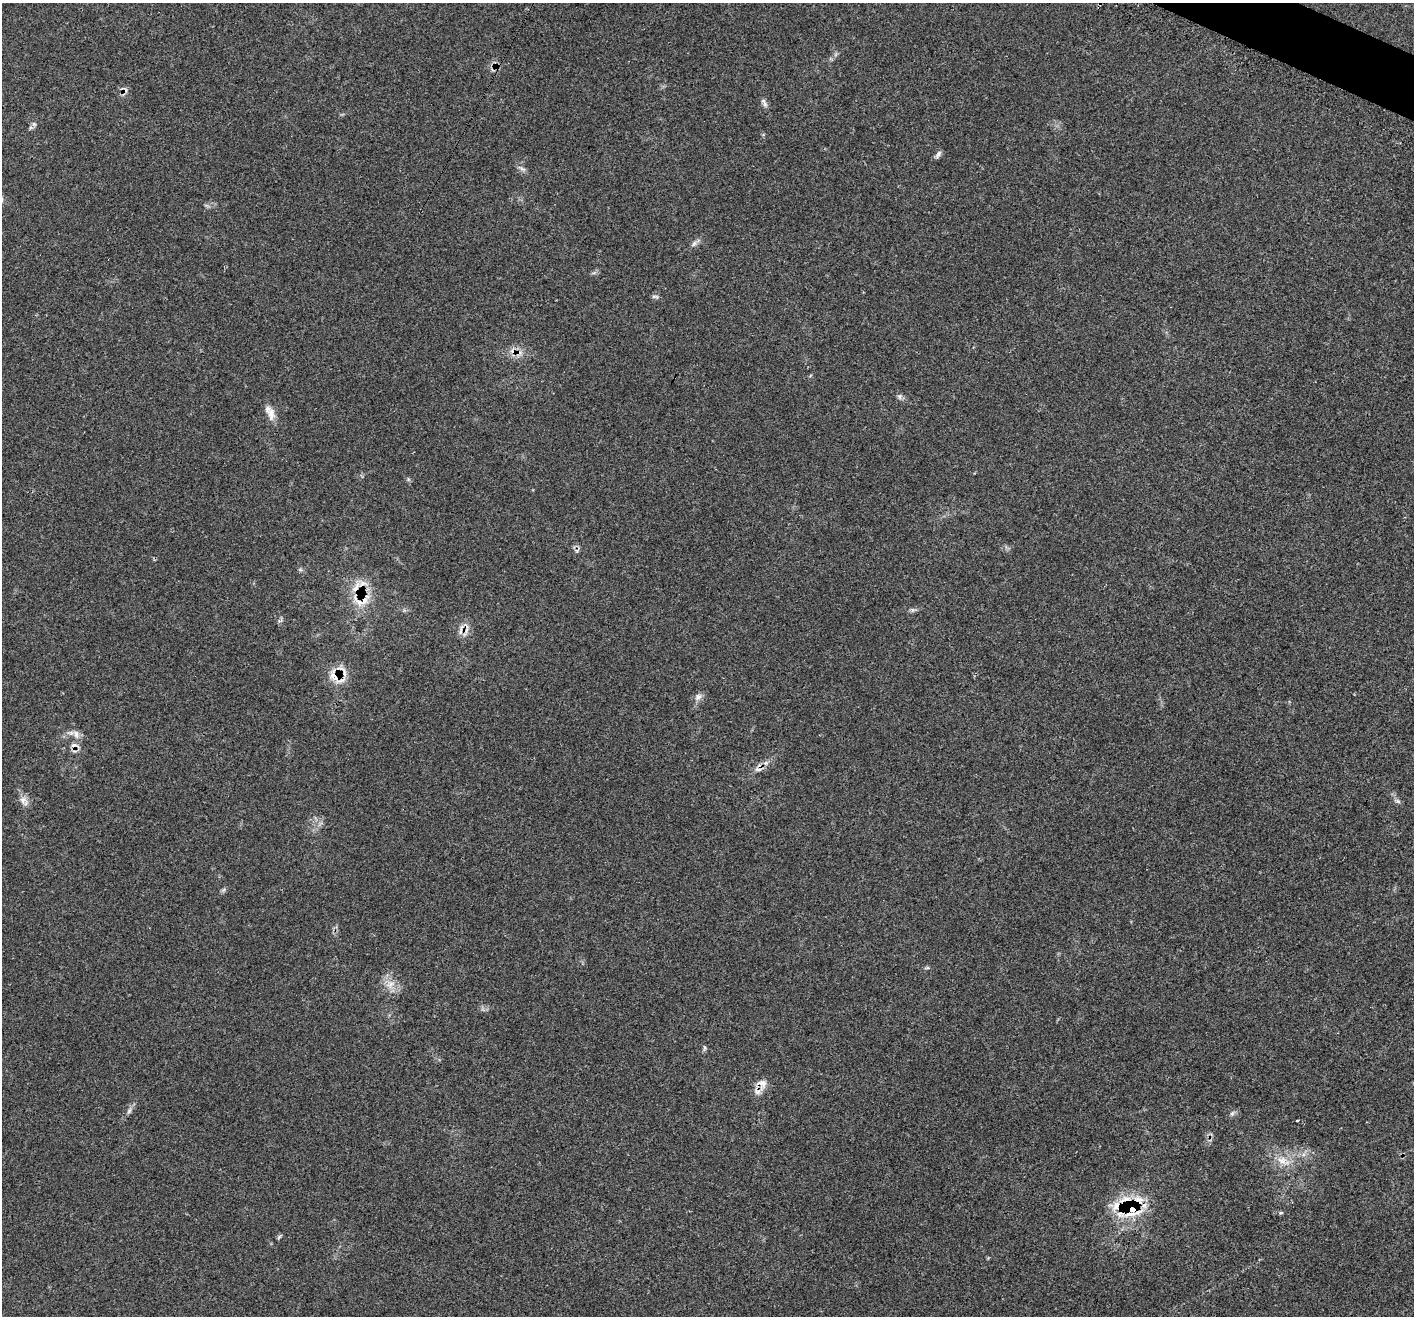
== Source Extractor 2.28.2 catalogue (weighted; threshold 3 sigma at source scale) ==
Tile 10 of 4 x 4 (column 2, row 3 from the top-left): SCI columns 1438-2849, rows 1620-2933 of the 5693 x 5706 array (HDU 1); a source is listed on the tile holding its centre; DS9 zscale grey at full resolution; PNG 1416 x 1318 px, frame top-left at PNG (2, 3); no overlay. Shown black and unused: <1% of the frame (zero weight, under 3 of 4 exposures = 2% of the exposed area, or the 3 px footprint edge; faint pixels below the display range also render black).
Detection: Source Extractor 2.28.2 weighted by HDU 2 'WHT'; one run over the whole footprint, this tile lists its part. Background 0.0705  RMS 0.0055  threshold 0.0249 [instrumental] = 3 sigma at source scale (4.5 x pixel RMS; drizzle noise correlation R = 1.50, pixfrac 1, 0.05/0.05 arcsec/px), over >= 5 px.
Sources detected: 38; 5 cosmic-ray / hot-pixel residue — not listed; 7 inside a brighter listed object's ellipse — not listed separately; the other 26 listed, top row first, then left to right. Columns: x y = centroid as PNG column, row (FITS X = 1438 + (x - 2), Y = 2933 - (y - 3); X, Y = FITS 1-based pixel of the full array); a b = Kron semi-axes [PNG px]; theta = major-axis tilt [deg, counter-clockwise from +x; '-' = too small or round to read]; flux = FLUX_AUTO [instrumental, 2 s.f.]
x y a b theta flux
765 104 7 6 - 1.6
939 154 9 6 52 1.6
522 169 10 5 -37 1.8
694 244 10 6 52 1.8
655 297 10 4 -7 1.1
899 396 8 6 -89 1.3
271 413 18 10 -87 5.1
356 587 22 6 60 5.1
364 600 14 10 -85 6.9
335 677 15 12 -36 7.8
698 697 11 7 53 2.5
76 734 13 8 -67 3.4
74 745 11 6 2 2.7
23 800 11 8 77 3.2
1398 801 7 4 -19 1
927 968 6 4 17 0.76
390 984 15 8 37 4.6
704 1047 6 4 -71 0.81
762 1083 14 11 -26 4.5
129 1111 9 5 63 1.5
1232 1113 7 5 43 1.2
1297 1120 4 2 - 0.52
1282 1160 15 11 -25 6.7
1130 1207 30 19 -44 29
1281 1213 6 4 28 0.69
279 1237 7 4 46 0.81
Overlapping masked pixels (flux is a lower limit): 6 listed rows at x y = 356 587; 364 600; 335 677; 74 745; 762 1083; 1130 1207
Unlisted compact peaks at least as high as the median listed source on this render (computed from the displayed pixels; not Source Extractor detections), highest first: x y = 34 124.